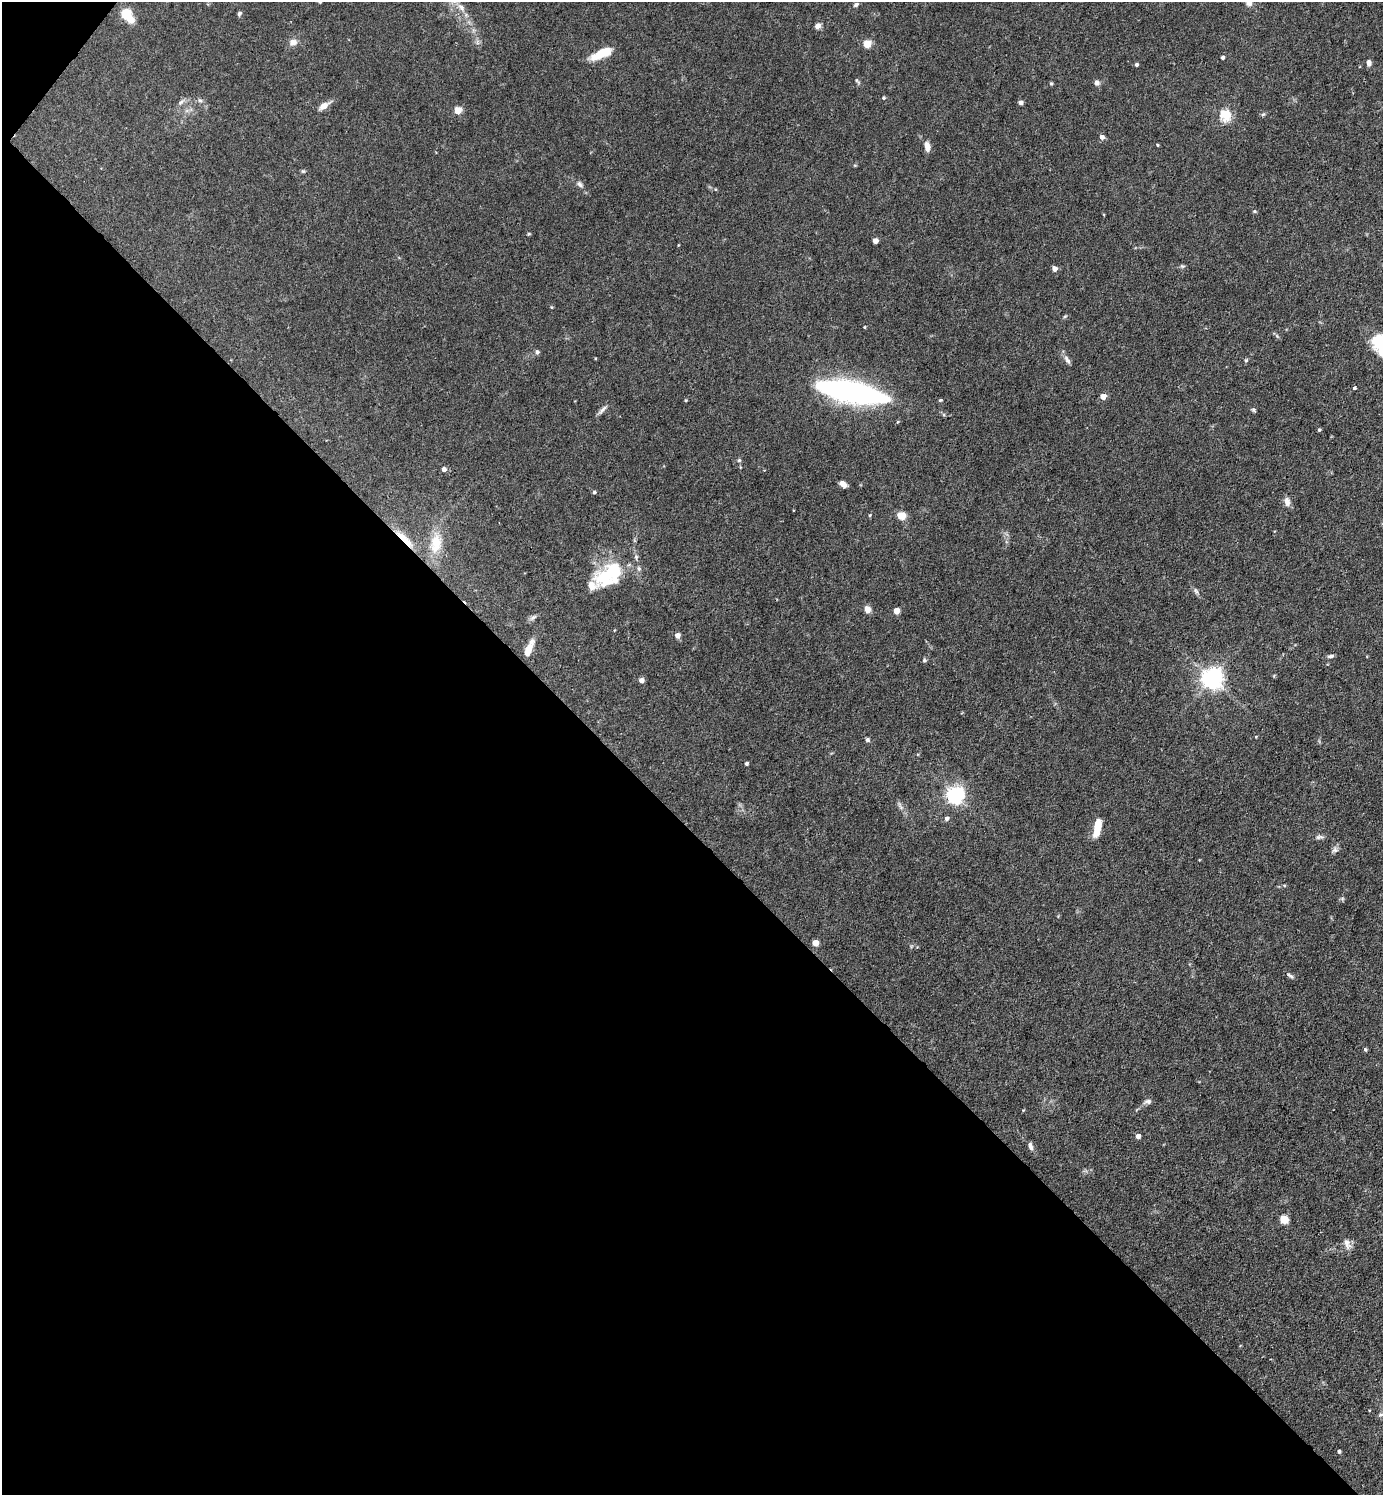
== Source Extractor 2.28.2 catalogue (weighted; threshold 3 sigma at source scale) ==
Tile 9 of 4 x 4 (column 1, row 3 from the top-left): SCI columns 298-1678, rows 1494-2986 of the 5974 x 5972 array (HDU 1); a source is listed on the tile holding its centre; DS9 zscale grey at full resolution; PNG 1385 x 1497 px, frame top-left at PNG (2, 2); no overlay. Shown black and unused: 45% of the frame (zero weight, under 3 of 4 exposures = <1% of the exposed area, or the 3 px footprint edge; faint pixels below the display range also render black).
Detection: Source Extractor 2.28.2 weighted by HDU 2 'WHT'; one run over the whole footprint, this tile lists its part. Background 0.0754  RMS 0.0039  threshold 0.0176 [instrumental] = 3 sigma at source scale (4.5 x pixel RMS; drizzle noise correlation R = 1.50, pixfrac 1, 0.05/0.05 arcsec/px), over >= 5 px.
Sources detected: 99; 2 inside a brighter object's white glare — not listed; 7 inside a brighter listed object's ellipse — not listed separately; the other 90 listed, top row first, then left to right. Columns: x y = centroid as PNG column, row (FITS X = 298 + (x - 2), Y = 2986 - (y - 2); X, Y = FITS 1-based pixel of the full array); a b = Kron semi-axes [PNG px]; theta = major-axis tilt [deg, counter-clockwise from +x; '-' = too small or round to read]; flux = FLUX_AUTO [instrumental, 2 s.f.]
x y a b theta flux
320 2 5 4 - 0.42
1249 3 8 7 - 1.9
856 5 7 5 32 0.89
461 8 13 7 -51 2.4
126 13 8 8 - 11
239 13 6 5 - 0.75
131 20 9 9 - 2.7
818 26 7 6 - 1.6
293 42 10 8 17 2.2
867 44 7 7 - 4.5
601 54 23 9 27 7.5
1223 57 4 4 - 0.97
1369 63 7 5 88 1.4
1136 64 4 4 - 0.7
857 81 10 4 -48 0.64
1097 82 7 7 - 1.1
1051 84 5 4 - 0.53
883 98 5 5 - 0.57
200 100 7 5 -38 0.94
181 102 8 5 37 1
1020 102 4 4 - 1.9
324 106 14 7 32 2.8
457 110 5 5 - 8.6
1263 114 6 4 3 0.56
1225 115 14 12 -81 7.3
1102 137 5 5 - 1.6
1157 145 3 3 - 0.39
927 147 11 6 -81 3
303 171 6 5 - 0.5
579 184 10 6 -45 1.3
1254 211 5 4 - 0.47
529 234 6 3 -18 0.39
875 241 4 4 - 3.4
1182 266 7 5 -23 0.61
1054 269 5 4 - 2.4
551 307 5 3 - 0.31
1065 316 6 3 19 0.49
864 327 4 3 - 0.35
1376 340 18 8 42 5.7
537 352 6 5 - 0.83
1067 360 13 6 -57 1.5
1246 360 5 5 - 0.52
1354 388 4 3 - 0.77
839 390 44 18 -16 63
1103 396 4 4 - 4.2
940 400 5 4 - 0.5
603 409 16 4 47 1.4
1253 410 7 4 -37 0.57
1319 430 3 3 - 0.58
739 460 6 4 -43 0.53
444 469 5 5 - 1.5
843 484 8 5 -42 2
594 492 4 4 - 0.65
1287 502 11 7 -79 2.3
870 515 4 3 - 0.48
901 516 9 8 - 4.3
405 539 31 7 -44 6.8
436 543 31 17 83 11
639 569 8 6 -89 0.96
608 574 43 22 53 20
1196 591 9 4 -54 0.95
867 609 8 7 - 2.2
896 611 5 4 - 4.9
533 617 11 5 32 1.1
677 635 5 5 - 2.2
528 650 16 7 67 4.4
1331 656 9 4 10 0.85
924 660 6 5 - 0.64
1212 678 7 7 - 260
641 680 4 4 - 2.4
1256 737 4 3 - 0.31
867 740 5 5 - 0.75
746 763 4 4 - 0.77
955 795 7 6 - 150
900 806 16 4 -60 1.4
947 819 5 5 - 1.2
1097 828 21 7 79 7.6
1320 837 11 6 2 1.2
1335 850 9 7 16 1.2
1284 885 6 3 -19 0.37
815 943 5 5 - 5
1290 976 11 4 -35 0.91
1365 1049 5 4 - 0.6
1147 1101 11 6 9 1.2
1138 1136 4 4 - 1.6
1030 1147 8 6 -75 1.2
1284 1219 5 5 - 15
1347 1244 16 8 -69 2.4
1381 1415 8 5 18 0.92
1339 1451 4 4 - 0.78
Overlapping masked pixels (flux is a lower limit): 1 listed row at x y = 405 539
Isophote crosses this tile's border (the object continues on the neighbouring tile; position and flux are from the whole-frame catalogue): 3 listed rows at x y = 320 2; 1249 3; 1376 340